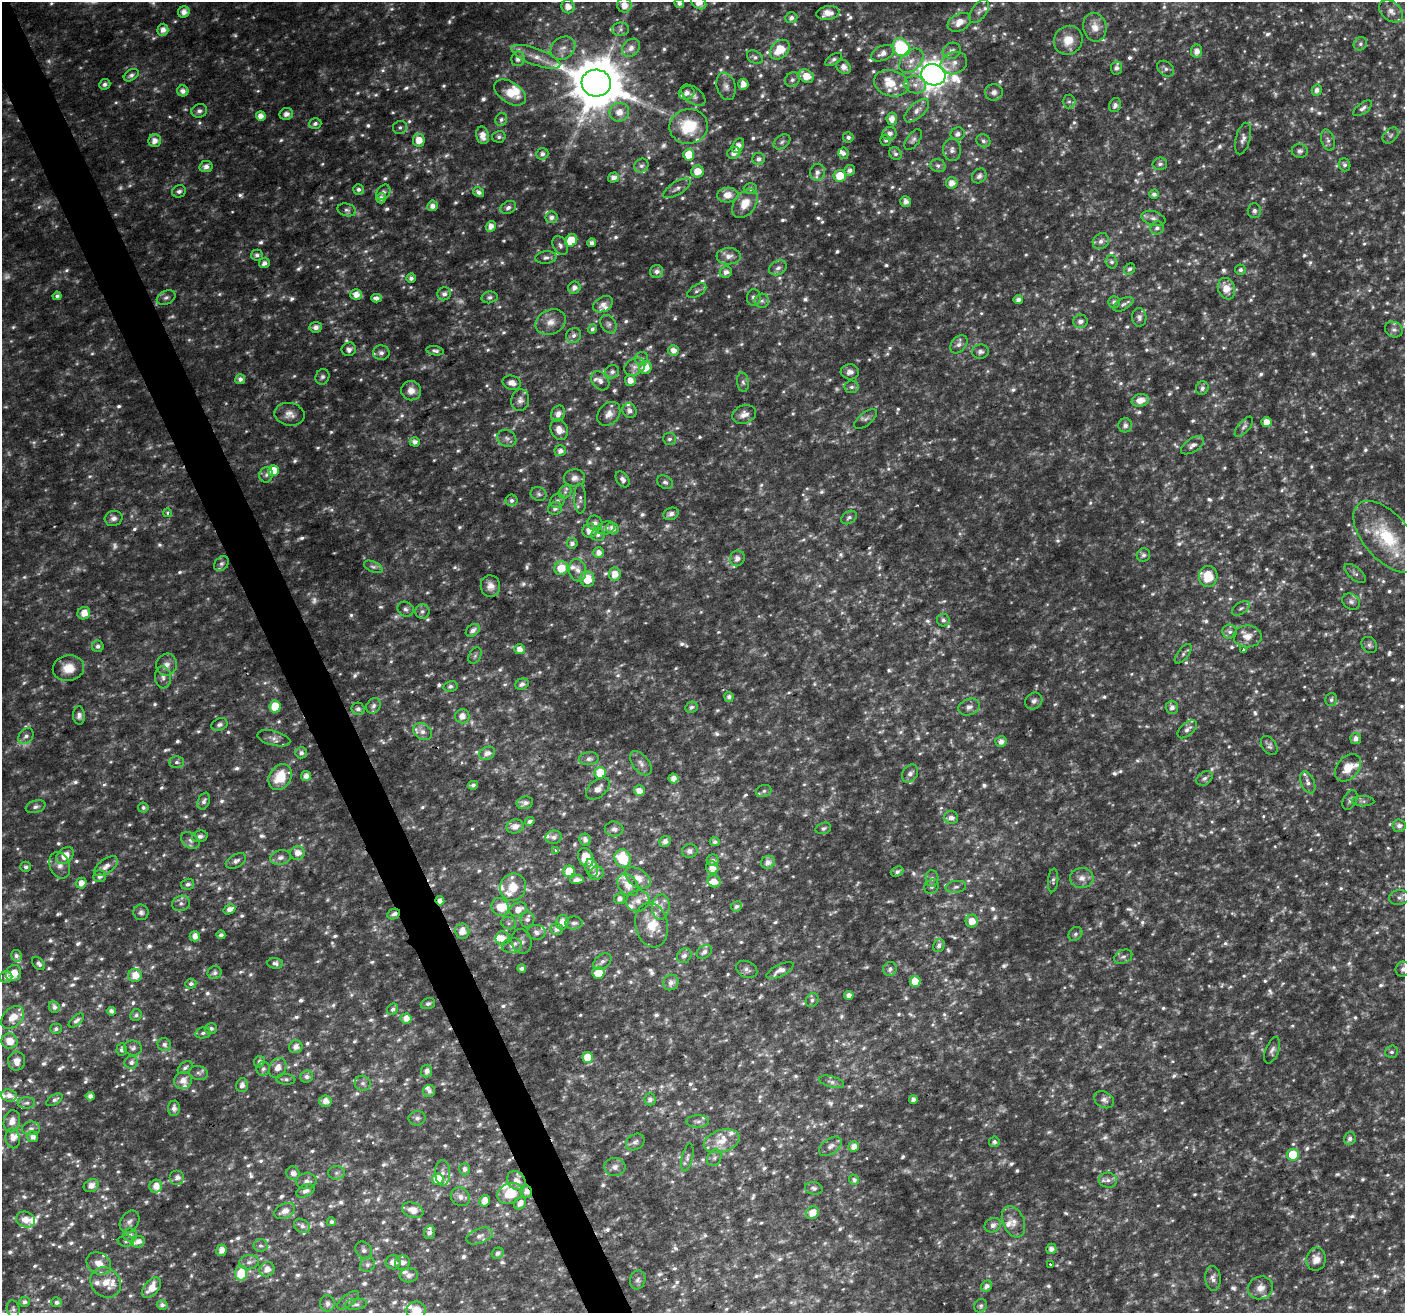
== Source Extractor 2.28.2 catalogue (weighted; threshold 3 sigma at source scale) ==
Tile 11 of 4 x 4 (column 3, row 3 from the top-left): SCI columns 2809-4211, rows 1453-2763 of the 5614 x 5469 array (HDU 1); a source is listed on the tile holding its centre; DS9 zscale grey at full resolution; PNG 1407 x 1315 px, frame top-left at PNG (2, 2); each listed source drawn as its Kron ellipse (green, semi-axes under 4 px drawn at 4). Shown black and unused: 3% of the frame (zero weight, under 2 of 3 exposures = <1% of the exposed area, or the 3 px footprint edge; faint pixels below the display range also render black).
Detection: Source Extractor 2.28.2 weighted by HDU 2 'WHT'; one run over the whole footprint, this tile lists its part. Background 0.05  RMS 0.0093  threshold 0.0418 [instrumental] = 3 sigma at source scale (4.5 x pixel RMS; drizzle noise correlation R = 1.50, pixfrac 1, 0.0396/0.0396 arcsec/px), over >= 5 px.
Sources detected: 1408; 132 too faint to see at this stretch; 2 cosmic-ray / hot-pixel residue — neither listed nor drawn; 71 inside a brighter listed object's ellipse — not listed separately; of the other 1203, all 500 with FLUX_AUTO >= 2.65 (the completeness limit of this list) listed and drawn (703 fainter detections not listed), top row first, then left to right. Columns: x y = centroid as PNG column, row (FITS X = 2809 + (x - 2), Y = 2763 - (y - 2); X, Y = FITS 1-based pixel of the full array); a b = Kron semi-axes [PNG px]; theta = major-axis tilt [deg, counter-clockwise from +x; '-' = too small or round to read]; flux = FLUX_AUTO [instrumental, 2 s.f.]
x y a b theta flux
679 3 5 4 - 3.7
699 3 8 6 -36 11
624 5 7 7 - 10
568 7 7 6 - 9.6
979 11 13 7 52 4.5
1391 11 13 9 -39 6.7
184 12 6 5 - 7.5
828 13 12 7 9 8.8
791 18 6 5 - 4.2
959 22 12 8 28 12
1095 27 14 11 -79 11
621 29 8 6 1 3.1
163 30 6 5 - 7.4
1068 40 15 14 - 16
1360 44 7 6 - 2.8
901 47 9 8 - 90
563 48 13 10 36 8.4
631 48 10 8 47 5.9
780 50 11 8 45 23
952 51 9 8 - 4.7
1197 51 6 5 - 6.9
883 53 12 7 26 7.3
536 57 26 8 -20 14
755 57 8 6 -31 3
518 59 7 6 - 5.1
833 60 9 5 34 3
911 61 14 9 46 10
954 63 13 11 23 9
844 67 8 6 -42 7
1117 68 6 5 - 4
1166 69 9 6 -37 3.5
131 75 8 5 32 3.6
934 75 12 10 -13 1000
806 76 8 6 -36 14
792 80 8 7 - 3.2
596 83 15 13 -5 5600
891 83 17 13 -16 20
105 84 6 5 - 3.5
743 84 5 5 - 7.9
915 85 11 8 -14 6.4
726 86 14 9 -74 6.2
1317 90 5 5 - 4.8
183 91 5 5 - 6.1
994 92 9 8 - 4.6
510 93 17 10 -34 18
687 93 8 6 21 6
693 95 14 8 -38 5.1
1069 101 7 6 - 2.7
1115 105 7 5 67 4.1
1363 108 11 5 37 3.4
199 111 8 6 17 3.8
917 111 15 7 43 6.6
619 112 10 9 - 9.6
286 114 7 6 - 5.5
261 116 5 4 - 7.1
892 119 6 5 - 7.9
501 120 7 5 65 2.7
315 123 6 5 - 3.3
689 126 19 17 11 43
400 127 7 6 - 2.7
889 134 7 6 - 5.4
958 134 7 6 - 4.7
483 135 9 6 -77 9.1
1391 135 9 6 45 2.9
499 137 7 5 15 2.8
848 137 5 5 - 3
1243 138 16 7 75 4.9
419 140 6 6 - 14
886 140 5 5 - 2.7
913 140 12 6 54 3.3
1328 140 11 6 -72 3.6
155 141 6 6 - 8.4
983 141 7 6 - 3.2
782 142 9 6 36 2.8
738 145 8 5 61 7.3
952 150 11 9 -86 5.1
1300 151 8 7 - 2.9
734 153 6 6 - 6.2
843 153 5 5 - 3.7
542 154 6 5 - 3.8
895 154 7 5 -51 3.2
689 155 5 5 - 21
759 159 6 6 - 3.9
1160 164 7 6 - 3
1344 165 6 5 - 3
641 166 7 6 - 3.3
938 166 8 6 -19 3.6
206 167 6 5 - 5.3
850 170 5 5 - 4.4
698 171 6 6 - 12
817 172 8 7 - 5.5
840 176 6 6 - 21
979 176 8 6 45 3.7
613 178 5 5 - 5.8
952 183 6 5 - 8.7
677 188 16 6 32 4.7
359 189 5 5 - 3.6
750 189 6 5 - 2.8
179 191 7 6 - 3.5
383 192 8 6 55 3.9
479 192 6 4 -30 4.1
1154 194 5 4 - 4
728 195 11 7 3 12
381 198 5 5 - 4.5
906 201 5 5 - 5.7
745 204 16 10 56 17
432 206 5 5 - 5.9
508 208 8 6 29 3.8
347 210 9 6 -14 3.2
1254 211 7 7 - 3.6
552 217 6 6 - 5.1
1154 218 12 7 -17 4.7
491 226 5 5 - 7.2
1157 228 7 6 - 4
571 240 6 5 - 24
1101 241 9 7 44 5
591 243 4 4 - 4.3
560 245 10 7 -61 4
257 255 6 5 - 3.2
729 256 12 8 2 6.9
546 257 10 6 5 3.8
1111 262 6 6 - 2.7
264 263 5 5 - 5
778 268 9 7 29 4.2
1130 269 6 5 - 2.7
1240 270 5 5 - 3
657 272 7 6 - 4.8
726 272 6 5 - 5.3
411 278 4 4 - 3.7
574 288 6 6 - 5
1226 289 11 8 -71 14
697 291 10 5 31 2.9
356 294 6 5 - 8.7
444 294 7 6 - 4.5
57 296 4 4 - 2.7
489 297 8 6 12 2.7
754 297 8 7 - 3.6
166 298 10 6 25 3.5
376 298 5 4 - 4.3
1018 299 5 4 - 4.1
762 301 7 7 - 3.4
1114 302 6 5 - 3.6
603 304 11 7 28 6.1
1123 304 11 5 28 3.2
1139 317 9 7 -87 3.8
1080 321 7 7 - 4.6
551 322 16 12 24 11
609 324 10 7 -59 3.6
316 327 6 5 - 5.4
592 329 5 4 - 3
1394 330 9 7 -25 3.7
573 335 8 7 - 4
959 344 10 7 48 4.4
349 349 7 6 - 3.6
674 350 5 5 - 7
435 351 9 4 -10 2.9
980 352 8 7 - 3.2
381 353 8 7 - 4.5
641 359 7 6 - 2.8
635 367 11 8 27 4.9
645 368 6 6 - 15
612 372 7 6 - 4.1
850 372 9 7 -5 4.8
322 377 8 6 65 2.8
240 379 5 5 - 5.1
630 380 6 5 - 8.7
600 381 10 8 -50 5.5
743 382 9 6 -81 2.9
512 383 9 7 -13 6.2
851 387 7 6 - 2.9
1202 388 7 6 - 3.2
411 391 10 9 - 8.7
520 400 11 9 77 5.2
1140 400 8 6 11 9.5
629 411 8 6 -48 4
290 414 15 11 -10 8
558 414 8 6 66 6.4
609 414 13 10 50 7.6
744 414 12 9 21 6.8
866 419 13 6 38 3.3
1267 422 5 5 - 8.9
1125 425 7 7 - 4
1244 427 12 5 48 3.1
559 430 10 8 -67 8.4
507 438 10 8 -29 4.1
670 439 6 6 - 2.6
415 442 5 4 - 5
1193 445 13 6 33 4.8
560 451 6 5 - 4.9
273 471 5 5 - 24
266 475 8 7 - 3.2
575 478 10 8 4 5.1
622 479 9 6 -56 4.2
665 482 8 6 -36 3.1
565 492 7 6 - 2.8
539 494 8 7 - 2.7
580 499 15 6 -88 4
512 500 6 6 - 3.2
557 501 7 6 - 3
555 508 7 6 - 3.8
167 513 4 4 - 3
671 514 8 6 22 5.3
849 517 8 6 33 3.1
113 518 9 7 17 4.5
595 523 7 7 - 4.6
606 528 9 6 19 3.5
612 528 6 5 - 6.3
590 531 7 7 - 11
598 535 7 6 - 3.6
1386 537 43 23 -49 61
572 543 5 5 - 3.9
599 553 5 5 - 6.4
1143 555 7 6 - 3.2
737 558 8 7 - 5.4
221 564 8 6 43 2.7
373 567 10 5 -24 3.2
561 568 7 6 - 19
578 570 11 8 -77 6.9
1355 573 13 6 -39 3.5
615 574 6 6 - 11
1208 577 10 9 - 24
587 579 8 7 - 20
490 586 11 9 -82 7.3
1351 601 9 7 -32 3.8
1241 608 10 5 33 3
406 609 8 7 - 3.3
422 611 7 7 - 3.3
84 613 6 6 - 11
943 620 6 6 - 3.1
473 630 7 5 38 5.4
1230 632 7 7 - 3.3
1247 636 14 11 -1 10
1369 645 9 7 -47 2.9
98 646 6 6 - 3.4
520 649 5 5 - 8.4
1243 649 3 3 - 17
1183 654 12 5 52 2.8
475 656 9 5 62 2.8
166 665 11 10 - 6.6
68 668 16 13 11 16
163 677 11 8 -86 4.7
522 684 7 5 24 4.5
450 686 7 5 13 3
729 697 5 4 - 3.8
1331 699 7 5 73 2.7
1034 701 9 8 - 3.8
275 706 6 5 - 31
373 706 8 6 54 3.5
691 707 6 5 - 3
969 707 11 8 19 5.2
1172 707 7 6 - 4.6
358 709 6 6 - 3.5
79 715 9 6 -88 4.1
462 716 7 7 - 9
219 725 8 6 22 3.2
1187 729 11 6 41 5.4
423 732 10 7 -33 6.1
26 736 9 6 47 3.7
274 738 17 7 -14 5.5
1356 739 5 5 - 5
1001 741 5 5 - 5.1
1269 746 10 7 -55 3.2
301 753 6 5 - 4.1
487 753 8 6 26 6.8
589 759 10 6 4 4
176 762 7 5 2 3
641 763 14 8 -50 5.4
1348 768 15 11 49 17
600 773 6 5 - 33
910 774 9 7 56 4
306 776 5 5 - 6.7
280 777 14 10 58 28
673 778 5 5 - 6.1
1204 778 9 6 33 3.5
1308 782 11 6 -66 4.4
473 785 5 4 - 2.9
598 789 13 8 40 6.7
639 791 5 5 - 8.7
764 791 8 6 18 2.9
1350 800 10 6 62 3.4
204 801 9 5 68 3.5
1363 801 11 5 -1 2.9
525 803 8 6 11 5.1
36 807 10 6 16 3.3
143 808 5 5 - 2.8
951 817 7 6 - 5.4
530 821 5 4 - 3.7
1399 826 6 6 - 4.7
515 827 9 7 16 6.9
823 828 8 5 17 2.7
614 829 9 7 -5 4.7
200 836 8 5 13 4.3
554 837 8 7 - 3.8
190 840 10 7 -36 4.6
585 840 6 5 - 5.2
665 841 6 5 - 4.3
715 842 5 4 - 3.4
555 850 4 3 - 3.1
690 851 8 7 - 3.5
297 853 7 6 - 8.7
65 856 10 7 42 14
281 857 10 7 13 4.9
586 858 10 7 -67 23
623 858 9 8 - 38
713 860 6 5 - 3.4
236 861 11 6 27 3.9
768 862 7 6 - 6.7
60 865 13 10 -67 7.2
106 866 14 7 36 6.9
26 867 5 5 - 3
592 868 9 6 -72 4.4
712 868 6 6 - 9.3
569 871 5 5 - 25
897 871 6 5 - 2.8
596 873 7 6 - 4.9
100 876 6 6 - 4.3
638 878 14 8 -32 12
932 878 8 6 -87 3
1082 878 12 10 6 7
577 880 7 4 6 5.5
1053 880 12 5 85 2.7
714 881 6 6 - 8.6
81 883 5 5 - 7.7
188 884 6 5 - 3
628 885 12 9 -50 11
513 887 14 13 - 17
932 887 8 6 41 3
956 887 10 6 9 3.3
1399 898 10 7 6 3.8
619 899 5 5 - 4.5
440 901 4 4 - 6.3
638 901 12 10 19 7.5
181 903 9 7 20 4
736 906 5 5 - 3.8
500 907 9 8 - 16
661 907 12 8 85 6.8
229 909 6 4 30 6.4
518 909 9 6 23 9.1
141 912 8 7 - 3.5
394 914 6 5 - 3.6
527 920 8 7 - 4
972 921 6 6 - 11
562 922 7 6 - 9.9
509 923 7 6 - 2.8
574 923 9 6 1 3.4
652 925 23 16 -78 25
557 929 6 5 - 4.8
462 931 7 7 - 11
536 932 9 7 -3 4.1
1075 934 8 6 48 2.8
221 935 4 4 - 3.1
195 936 5 5 - 7.7
503 938 7 7 - 9.9
521 941 12 10 -76 4.9
512 946 10 7 14 4.6
939 946 7 5 66 3.5
704 952 8 6 35 4.4
16 956 6 5 - 3.4
684 956 8 6 48 4.5
1123 957 9 6 24 3.3
602 962 10 6 38 3.9
275 963 8 5 -3 3
39 964 8 5 -46 3.2
522 968 4 3 - 2.9
747 969 11 8 -26 4.1
890 969 7 6 - 4
1403 969 7 7 - 3.8
780 970 15 5 26 6.9
14 973 8 7 - 13
215 973 7 6 - 3.4
598 973 6 5 - 18
135 975 7 6 - 13
6 977 6 6 - 5.1
915 981 5 5 - 13
671 982 8 7 - 6.5
191 984 5 5 - 2.9
849 995 4 4 - 5.7
812 1000 7 6 - 2.8
428 1004 7 5 19 3.2
54 1007 6 5 - 4.2
393 1009 6 5 - 3.4
111 1011 4 4 - 4.4
136 1015 6 5 - 3
13 1017 13 9 45 14
406 1018 5 5 - 8.8
76 1021 9 4 41 3.1
56 1029 6 5 - 2.7
211 1029 6 5 - 3.2
203 1033 7 5 12 2.8
9 1041 8 7 - 14
164 1045 7 6 - 3.7
296 1047 7 6 - 6.7
133 1048 9 7 -7 3.5
122 1050 6 5 - 3.8
1272 1050 14 6 68 4
1391 1052 6 6 - 2.8
587 1057 5 5 - 16
17 1061 9 8 - 7.4
131 1062 7 6 - 4.4
259 1062 6 5 - 3.7
185 1068 8 5 37 3
278 1068 10 8 63 8.2
263 1069 7 6 - 3.3
427 1071 6 5 - 4.9
198 1073 9 7 -9 3.8
307 1077 6 6 - 4.3
286 1079 9 5 -5 2.8
183 1081 9 8 - 8.7
832 1082 13 5 -15 3.6
363 1083 8 7 - 3.7
242 1085 7 6 - 6.1
429 1091 6 6 - 4
9 1096 8 6 -5 6.3
90 1096 4 4 - 5.1
650 1099 6 5 - 4.7
913 1099 4 4 - 4.9
54 1100 9 5 33 3.2
1104 1100 10 8 -29 4.3
325 1101 6 6 - 7.2
26 1103 9 5 2 2.9
174 1108 7 6 - 4.4
417 1118 8 7 - 4.1
12 1121 11 8 75 8.9
698 1121 11 6 0 3.8
31 1128 9 6 7 3.2
32 1137 5 5 - 5.9
13 1138 10 7 -80 6.8
1350 1138 6 5 - 4
722 1141 18 11 17 16
635 1142 10 7 32 3.7
994 1142 5 5 - 2.9
830 1146 13 7 35 6
854 1146 5 5 - 7.2
1293 1155 6 6 - 28
687 1157 14 5 77 3.4
714 1158 8 6 58 3.2
615 1167 10 9 - 5.4
464 1169 6 5 - 3.9
293 1173 7 6 - 5.3
336 1173 8 6 1 2.8
443 1173 13 7 -89 5.2
177 1177 7 7 - 6.2
438 1179 6 5 - 20
854 1180 5 5 - 3.7
1108 1180 9 7 -8 4.6
306 1181 10 8 5 5.2
516 1181 10 8 -50 9
91 1186 8 6 31 6.3
156 1186 6 6 - 10
814 1188 9 6 -10 2.9
305 1191 10 6 26 4.7
526 1192 6 5 - 6.3
510 1193 13 10 26 28
460 1197 10 8 -41 5.6
485 1201 6 5 - 9.4
520 1203 7 5 52 5.9
413 1210 11 7 -20 10
285 1211 11 7 26 8.9
812 1213 7 6 - 11
26 1220 10 7 -20 11
129 1222 12 9 58 4.6
331 1222 5 4 - 2.7
1014 1222 16 10 -68 9.2
993 1225 8 7 - 4.8
302 1226 8 6 -33 4.8
429 1232 7 5 74 4.1
130 1235 7 6 - 4
479 1236 14 7 21 5.8
126 1241 8 5 -1 2.7
138 1242 7 5 12 5.8
260 1246 7 6 - 2.6
1051 1249 5 5 - 5.6
221 1250 6 5 - 7.3
364 1250 9 7 -48 3.7
497 1253 6 5 - 3.4
1316 1259 11 9 78 8.8
249 1262 10 7 8 4.1
393 1262 7 7 - 6.3
99 1263 13 10 -34 10
402 1263 7 7 - 4.5
367 1265 8 7 - 3.4
1050 1265 3 3 - 13
267 1269 8 7 - 7.6
241 1273 7 6 - 31
409 1275 9 7 7 3.7
1213 1278 12 8 -86 5.1
638 1280 9 7 72 3.4
106 1282 16 14 -45 15
987 1286 6 5 - 4.8
151 1288 12 7 49 15
1261 1288 13 11 22 8.1
348 1300 13 5 37 3.9
25 1302 5 5 - 3.6
57 1302 5 5 - 3.6
327 1303 8 7 - 4.7
356 1304 11 5 7 2.9
162 1305 5 5 - 3.6
981 1306 7 6 - 2.7
13 1309 8 6 -79 2.9
416 1310 10 8 2 11
Overlapping masked pixels (flux is a lower limit): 3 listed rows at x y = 440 901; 394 914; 526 1192
Isophote crosses this tile's border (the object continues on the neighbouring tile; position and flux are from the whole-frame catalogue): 5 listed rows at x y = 679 3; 699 3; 1386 537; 1403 969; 416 1310